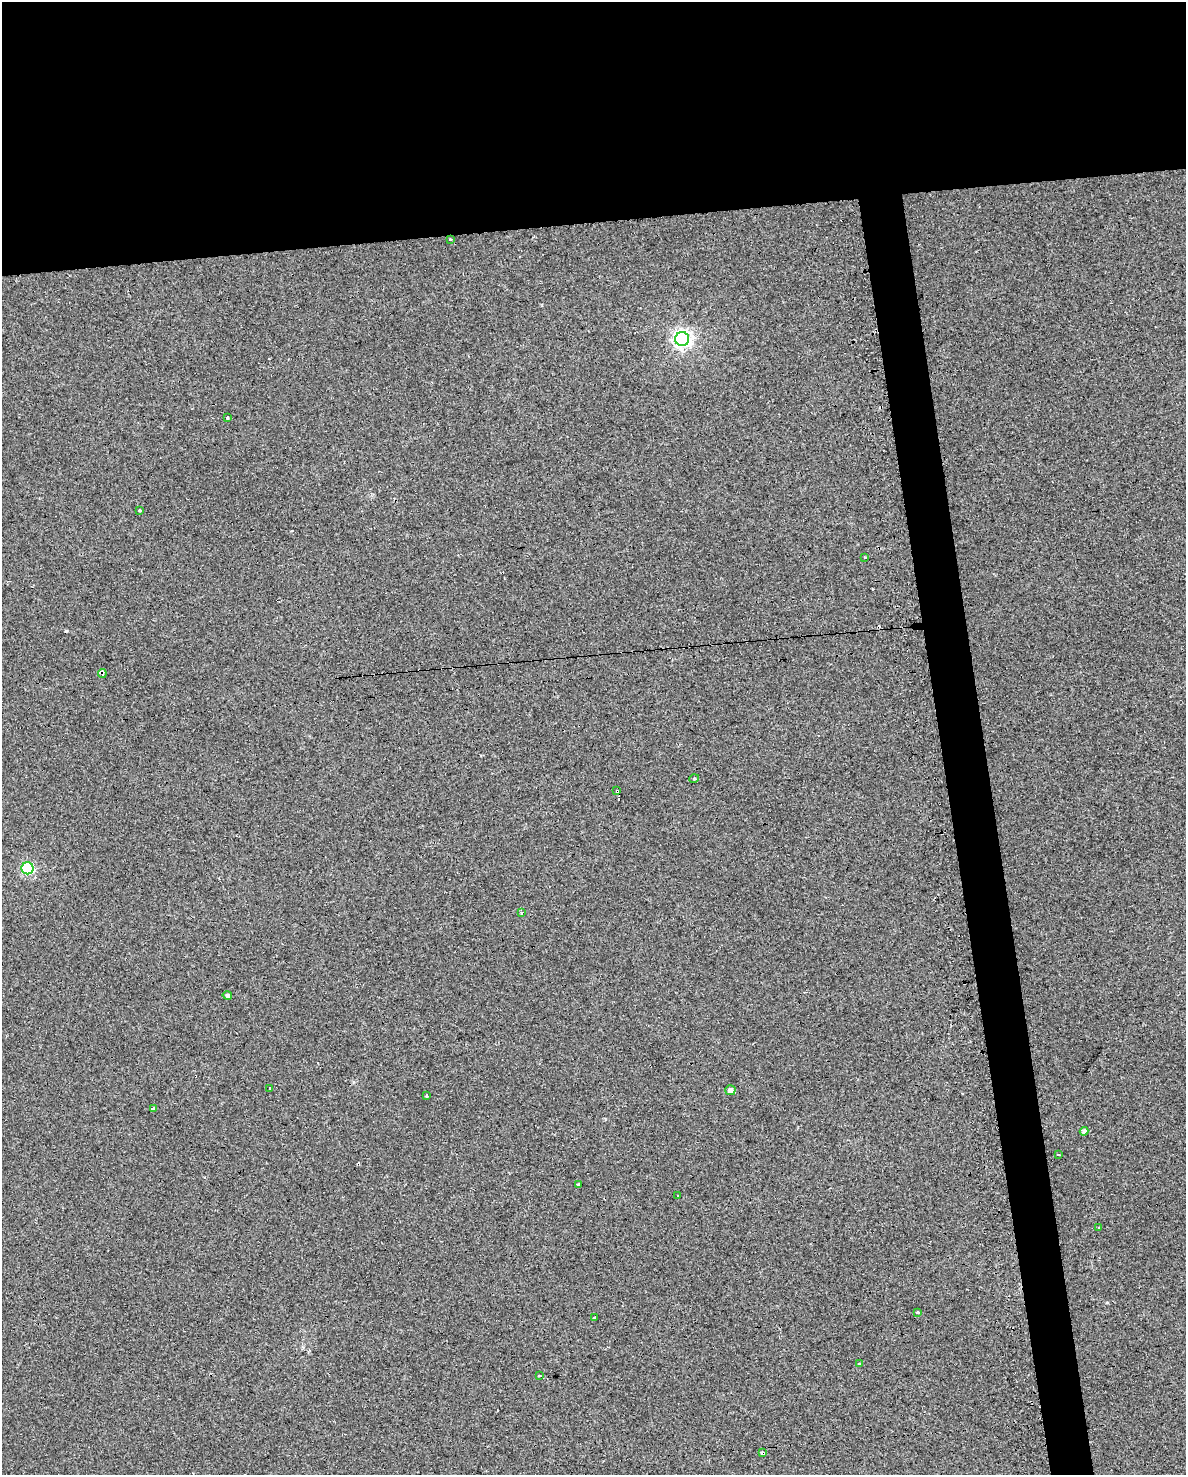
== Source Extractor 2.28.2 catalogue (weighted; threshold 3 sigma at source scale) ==
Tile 2 of 4 x 3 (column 2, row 1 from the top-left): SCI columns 1222-2405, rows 3009-4481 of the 4772 x 4534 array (HDU 1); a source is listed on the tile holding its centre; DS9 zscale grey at full resolution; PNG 1188 x 1477 px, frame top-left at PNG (2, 2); each listed source drawn as its Kron ellipse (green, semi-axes under 4 px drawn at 4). Shown black and unused: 18% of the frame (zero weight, under 2 of 3 exposures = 3% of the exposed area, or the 3 px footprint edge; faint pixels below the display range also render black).
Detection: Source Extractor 2.28.2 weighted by HDU 2 'WHT'; one run over the whole footprint, this tile lists its part. Background 0.0301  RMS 0.013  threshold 0.0601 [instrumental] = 3 sigma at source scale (4.5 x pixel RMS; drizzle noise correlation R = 1.50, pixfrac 1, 0.0396/0.0396 arcsec/px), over >= 5 px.
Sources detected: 32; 7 cosmic-ray / hot-pixel residue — neither listed nor drawn; the other 25 listed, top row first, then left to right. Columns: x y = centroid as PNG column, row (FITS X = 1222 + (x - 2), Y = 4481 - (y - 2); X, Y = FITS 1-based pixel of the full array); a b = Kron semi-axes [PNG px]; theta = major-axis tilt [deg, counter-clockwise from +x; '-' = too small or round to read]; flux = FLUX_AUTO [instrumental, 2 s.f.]
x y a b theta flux
450 239 3 3 - 8.3
682 339 7 7 - 540
228 418 3 3 - 5.6
139 511 3 3 - 6.5
864 558 3 3 - 17
102 673 4 3 - 23
694 779 5 3 - 1.2
617 791 3 3 - 2.7
28 868 6 6 - 140
521 913 3 2 - 3.3
227 995 5 4 - 4.3
270 1089 3 3 - 9.9
730 1090 5 5 - 8.6
426 1096 3 3 - 4.2
153 1109 3 3 - 23
1084 1131 4 4 - 6.2
1058 1155 3 3 - 2.8
578 1185 4 3 - 43
678 1195 3 3 - 5.1
1099 1228 3 3 - 6.3
918 1313 3 3 - 4.5
595 1318 3 3 - 2
859 1363 3 2 - 2.5
539 1375 3 3 - 10
763 1453 4 3 - 13
Overlapping masked pixels (flux is a lower limit): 4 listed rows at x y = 102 673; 617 791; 578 1185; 763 1453